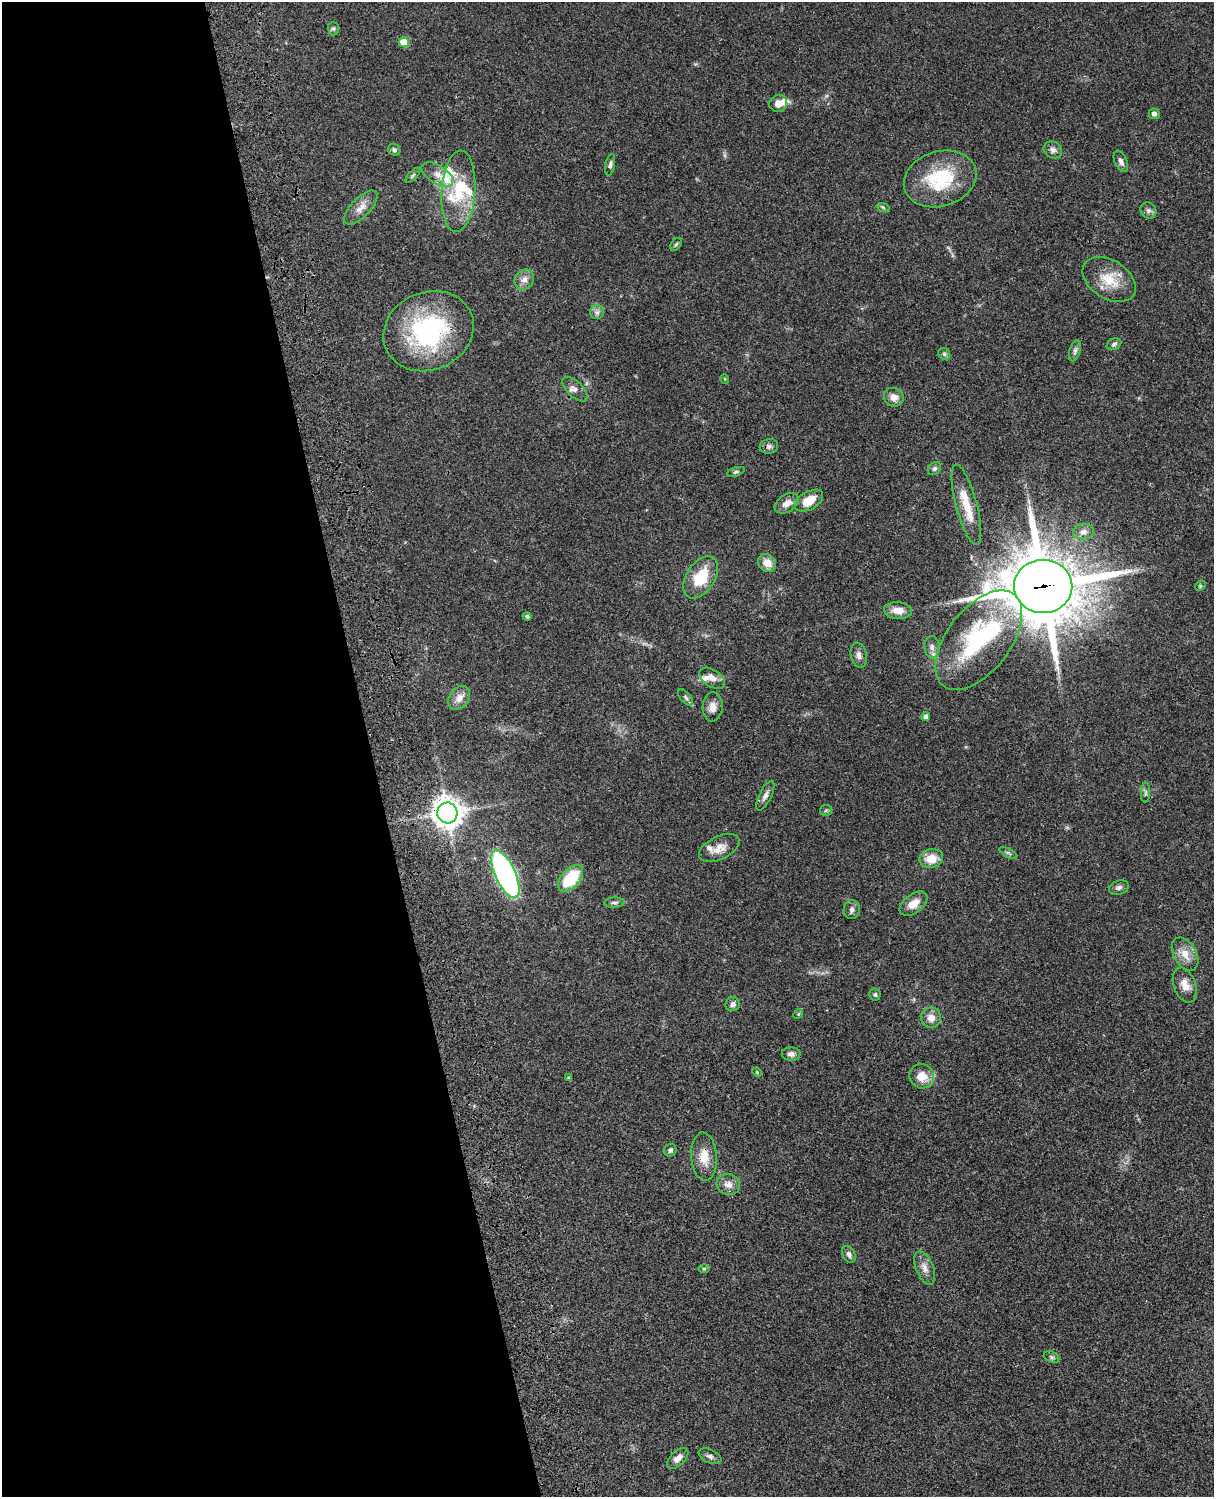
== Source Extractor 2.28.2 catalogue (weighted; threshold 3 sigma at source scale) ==
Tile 5 of 4 x 3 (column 1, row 2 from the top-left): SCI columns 122-1333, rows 1774-3268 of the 5089 x 4929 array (HDU 1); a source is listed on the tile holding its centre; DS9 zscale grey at full resolution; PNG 1216 x 1499 px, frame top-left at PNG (2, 2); each listed source drawn as its Kron ellipse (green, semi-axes under 4 px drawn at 4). Shown black and unused: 31% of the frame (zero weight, under 3 of 4 exposures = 6% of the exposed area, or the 3 px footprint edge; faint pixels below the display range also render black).
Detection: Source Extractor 2.28.2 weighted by HDU 2 'WHT'; one run over the whole footprint, this tile lists its part. Background 0.0781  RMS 0.006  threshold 0.0269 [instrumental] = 3 sigma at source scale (4.5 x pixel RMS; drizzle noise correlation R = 1.50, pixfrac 1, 0.05/0.05 arcsec/px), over >= 5 px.
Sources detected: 87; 1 inside a brighter object's white glare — neither listed nor drawn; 7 inside a brighter listed object's ellipse — not listed separately; the other 79 listed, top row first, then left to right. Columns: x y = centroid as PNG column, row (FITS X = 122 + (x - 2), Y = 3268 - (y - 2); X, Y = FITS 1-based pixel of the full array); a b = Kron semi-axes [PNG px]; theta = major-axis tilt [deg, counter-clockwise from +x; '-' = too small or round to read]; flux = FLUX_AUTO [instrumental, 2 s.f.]
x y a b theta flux
333 29 7 5 -89 1.1
404 42 5 5 - 14
778 103 9 8 - 4.7
1154 114 5 5 - 2
394 150 6 5 - 1.3
1053 150 10 8 -35 2.5
1121 161 11 6 -66 2.4
610 165 11 5 79 1.6
437 174 18 9 -32 5.2
413 175 10 4 45 1.1
940 179 37 27 17 37
458 191 41 17 86 27
883 207 7 4 -19 0.91
361 208 21 9 46 5.9
1148 210 8 7 - 2
676 244 7 4 53 0.97
524 279 10 9 - 3.6
1109 279 29 19 -33 16
597 312 7 7 - 1.9
428 331 46 39 24 81
1114 344 8 5 28 1.3
1075 351 11 5 72 1.8
944 354 6 5 - 1.2
725 379 5 3 - 0.44
575 389 16 8 -44 3.3
894 397 10 9 - 4.2
769 446 9 7 10 2
934 469 7 6 - 1.3
736 472 9 4 17 1.2
809 501 15 9 30 10
787 503 13 8 35 4.9
966 505 42 10 -75 16
1083 532 10 7 9 2.9
767 563 9 8 - 6.4
701 577 23 14 57 19
1043 586 29 26 0 4100
1200 586 6 4 46 0.83
898 610 14 8 -5 6.3
527 616 4 4 - 1.3
979 640 58 31 52 66
932 647 11 7 -90 3
859 655 13 8 -78 2.9
712 678 14 8 -33 4.5
686 697 10 5 -49 1.4
459 698 13 9 55 5.2
713 707 14 10 87 4.6
926 717 4 4 - 2.7
1146 793 10 4 90 1.5
765 796 16 6 64 2.7
826 810 6 5 - 0.95
447 813 10 10 - 690
719 848 22 11 26 6.6
1008 853 10 3 -29 1.1
931 859 12 9 15 9.2
505 874 26 10 -65 170
571 878 16 9 49 26
1119 888 10 7 20 1.9
614 903 10 5 1 1.7
913 904 16 9 37 6.6
852 909 9 8 - 2.3
1185 954 18 11 -59 7.6
1185 985 18 11 -70 6.3
875 995 6 6 - 1
733 1004 7 6 - 2.4
798 1014 5 4 - 0.67
931 1018 10 10 - 4.8
791 1054 9 6 0 2.8
757 1072 5 4 - 0.59
922 1076 12 12 - 8.9
569 1078 4 3 - 1.1
670 1150 6 6 - 1.6
704 1157 24 13 -86 10
728 1184 12 10 -17 4.4
849 1255 9 6 -63 2
925 1268 17 8 -68 4.5
704 1269 6 4 1 0.75
1052 1357 8 5 -27 1.2
710 1456 12 6 -24 2
678 1458 13 7 44 3.9
Overlapping masked pixels (flux is a lower limit): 3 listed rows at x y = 1043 586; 447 813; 704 1157